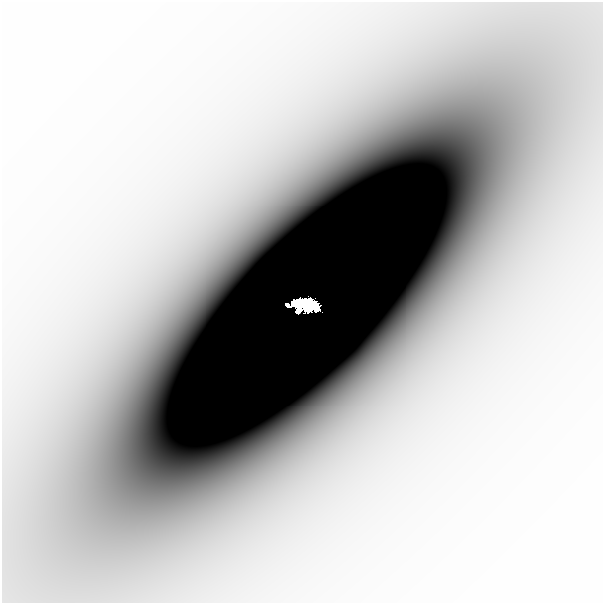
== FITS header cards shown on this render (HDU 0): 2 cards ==
NAXIS1  =                  601
NAXIS2  =                  601

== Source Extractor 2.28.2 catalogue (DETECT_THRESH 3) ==
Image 601 x 601 px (HDU 0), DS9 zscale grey, 1 PNG px = 1 image px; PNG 605 x 605 px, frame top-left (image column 1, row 601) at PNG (2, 2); no overlay
Background -9.74e-06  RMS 2.2e-06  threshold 6.62e-06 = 3 sigma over >= 5 px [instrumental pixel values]
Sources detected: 4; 1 with non-positive FLUX_AUTO (blend fragments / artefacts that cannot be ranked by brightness) is not listed; the other 3 listed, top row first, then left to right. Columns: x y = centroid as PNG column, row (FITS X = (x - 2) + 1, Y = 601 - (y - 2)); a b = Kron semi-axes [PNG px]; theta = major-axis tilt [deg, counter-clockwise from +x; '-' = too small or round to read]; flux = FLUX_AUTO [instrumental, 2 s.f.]
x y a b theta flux
308 300 9 7 -38 0.73
295 302 21 8 -4 2
316 307 12 8 -6 1.7
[1 non-positive-flux detection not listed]